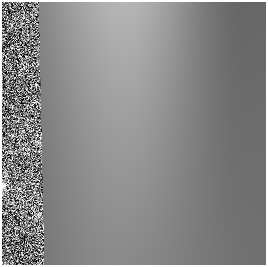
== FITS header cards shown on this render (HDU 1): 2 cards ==
NAXIS1  =                  264
NAXIS2  =                  263

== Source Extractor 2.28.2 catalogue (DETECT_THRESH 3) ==
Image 264 x 263 px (HDU 1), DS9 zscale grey, 1 PNG px = 1 image px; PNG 268 x 267 px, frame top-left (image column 1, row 263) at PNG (2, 2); no overlay
Background 0.026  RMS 0.0085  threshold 0.0256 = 3 sigma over >= 5 px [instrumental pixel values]
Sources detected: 85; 5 with non-positive FLUX_AUTO (blend fragments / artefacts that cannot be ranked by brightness) are not listed; the other 80 listed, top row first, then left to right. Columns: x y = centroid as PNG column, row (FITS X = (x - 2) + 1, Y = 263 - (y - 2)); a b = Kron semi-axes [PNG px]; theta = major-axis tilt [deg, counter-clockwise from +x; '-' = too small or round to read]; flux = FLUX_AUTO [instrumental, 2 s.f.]
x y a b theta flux
11 25 3 2 - 0.34
12 48 3 2 - 0.41
26 56 2 2 - 0.41
23 68 7 2 38 0.48
36 84 3 2 - 0.27
35 102 5 2 - 0.73
12 106 3 2 - 0.66
27 119 3 2 - 0.55
32 119 3 2 - 0.35
17 121 5 2 - 0.38
26 125 6 3 -61 0.2
31 130 5 2 - 0.45
23 131 4 3 - 0.18
12 135 5 3 - 1.5
37 135 4 2 - 0.41
40 138 3 2 - 0.45
19 141 6 3 82 0.59
38 143 7 5 -41 1.5
25 144 5 2 - 0.64
4 148 6 2 44 0.46
22 148 8 3 34 0.71
28 149 4 3 - 0.33
35 151 4 2 - 0.42
39 151 3 2 - 0.55
9 152 7 3 -1 0.31
15 152 5 2 - 0.55
24 153 3 2 - 0.37
28 154 3 2 - 0.13
11 159 6 2 47 0.5
27 162 3 2 - 0.33
37 164 3 3 - 0.35
12 166 3 2 - 0.26
32 168 5 2 - 0.48
5 174 11 5 -80 1.9
31 174 5 2 - 0.3
17 177 5 2 - 0.08
23 178 4 2 - 0.48
37 180 5 2 - 0.033
32 183 6 2 -20 0.19
23 184 6 3 -45 0.29
4 187 12 9 -83 8.8
19 189 10 4 -20 0.5
35 189 3 2 - 0.07
34 192 3 2 - 0.37
37 195 4 2 - 0.4
18 197 5 3 - 0.021
22 199 7 3 -68 0.57
30 199 10 2 42 0.72
37 201 3 2 - 0.18
12 202 7 5 -80 0.55
8 203 4 2 - 0.56
28 204 5 2 - 0.52
40 204 4 2 - 0.44
20 207 6 3 12 0.52
21 212 4 2 - 0.4
5 213 4 3 - 0.7
39 214 7 6 - 2.6
21 217 3 2 - 0.36
30 217 6 2 20 0.56
36 219 3 3 - 0.4
43 226 5 2 - 0.47
8 228 5 2 - 0.17
16 228 4 4 - 0.099
38 228 4 2 - 0.48
42 230 4 2 - 0.46
23 231 5 2 - 0.19
29 233 5 2 - 0.48
9 235 2 2 - 0.43
16 235 3 2 - 0.18
29 244 6 2 -44 0.62
37 245 3 2 - 0.32
7 247 3 2 - 0.27
41 247 2 2 - 0.39
8 250 3 2 - 0.33
41 253 5 2 - 0.46
22 254 3 2 - 0.51
30 255 4 2 - 0.32
11 257 2 2 - 0.43
5 263 3 2 - 0.69
39 263 3 3 - 0.69
At the frame edge (FLAGS 8, measured only in part): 5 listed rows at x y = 4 148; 4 187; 5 213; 5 263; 39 263
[5 non-positive-flux detections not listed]